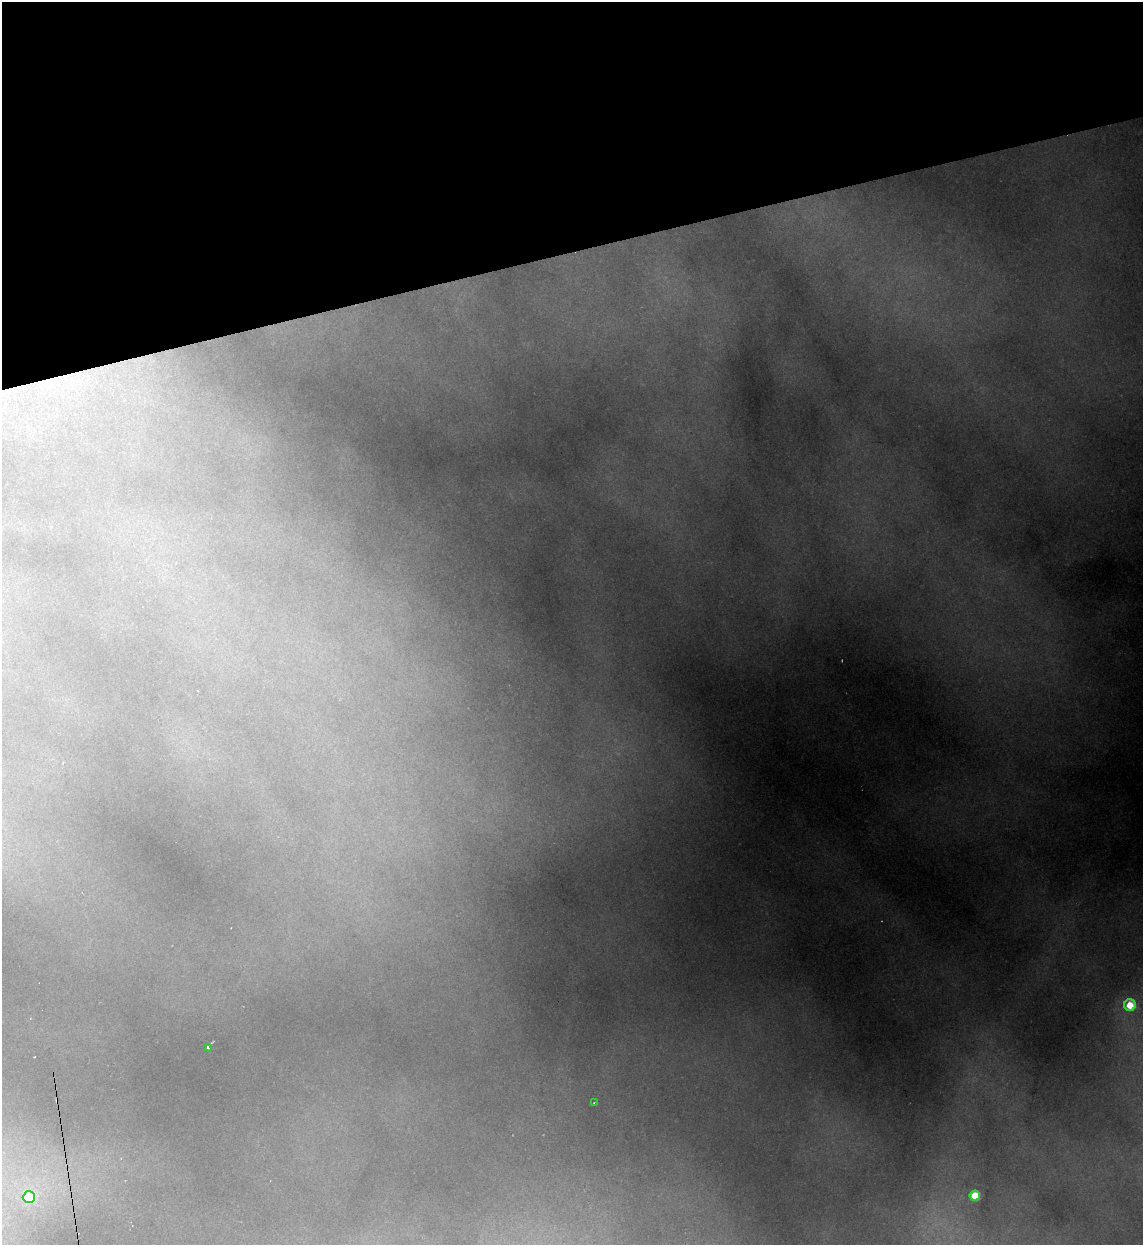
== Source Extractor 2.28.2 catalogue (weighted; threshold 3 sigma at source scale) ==
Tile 3 of 4 x 4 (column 3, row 1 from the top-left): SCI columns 2532-3672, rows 3729-4971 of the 4945 x 4971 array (HDU 1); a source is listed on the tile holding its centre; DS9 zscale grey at full resolution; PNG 1145 x 1247 px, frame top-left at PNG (2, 2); each listed source drawn as its Kron ellipse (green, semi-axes under 4 px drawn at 4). Shown black and unused: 20% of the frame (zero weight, under 2 of 3 exposures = <1% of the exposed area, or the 3 px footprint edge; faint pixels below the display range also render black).
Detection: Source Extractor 2.28.2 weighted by HDU 2 'WHT'; one run over the whole footprint, this tile lists its part. Background 1.82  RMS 0.026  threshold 0.119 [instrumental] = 3 sigma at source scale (4.5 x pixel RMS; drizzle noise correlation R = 1.50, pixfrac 1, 0.05/0.05 arcsec/px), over >= 5 px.
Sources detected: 7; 2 cosmic-ray / hot-pixel residue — neither listed nor drawn; the other 5 listed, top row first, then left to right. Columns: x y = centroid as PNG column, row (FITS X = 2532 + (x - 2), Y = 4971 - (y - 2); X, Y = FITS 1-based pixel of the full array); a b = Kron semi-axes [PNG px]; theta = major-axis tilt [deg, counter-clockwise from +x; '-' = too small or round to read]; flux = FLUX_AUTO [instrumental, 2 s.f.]
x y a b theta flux
1130 1005 6 6 - 92
208 1047 3 2 - 6.2
594 1103 4 2 - 2.6
975 1196 5 5 - 140
29 1197 6 6 - 200